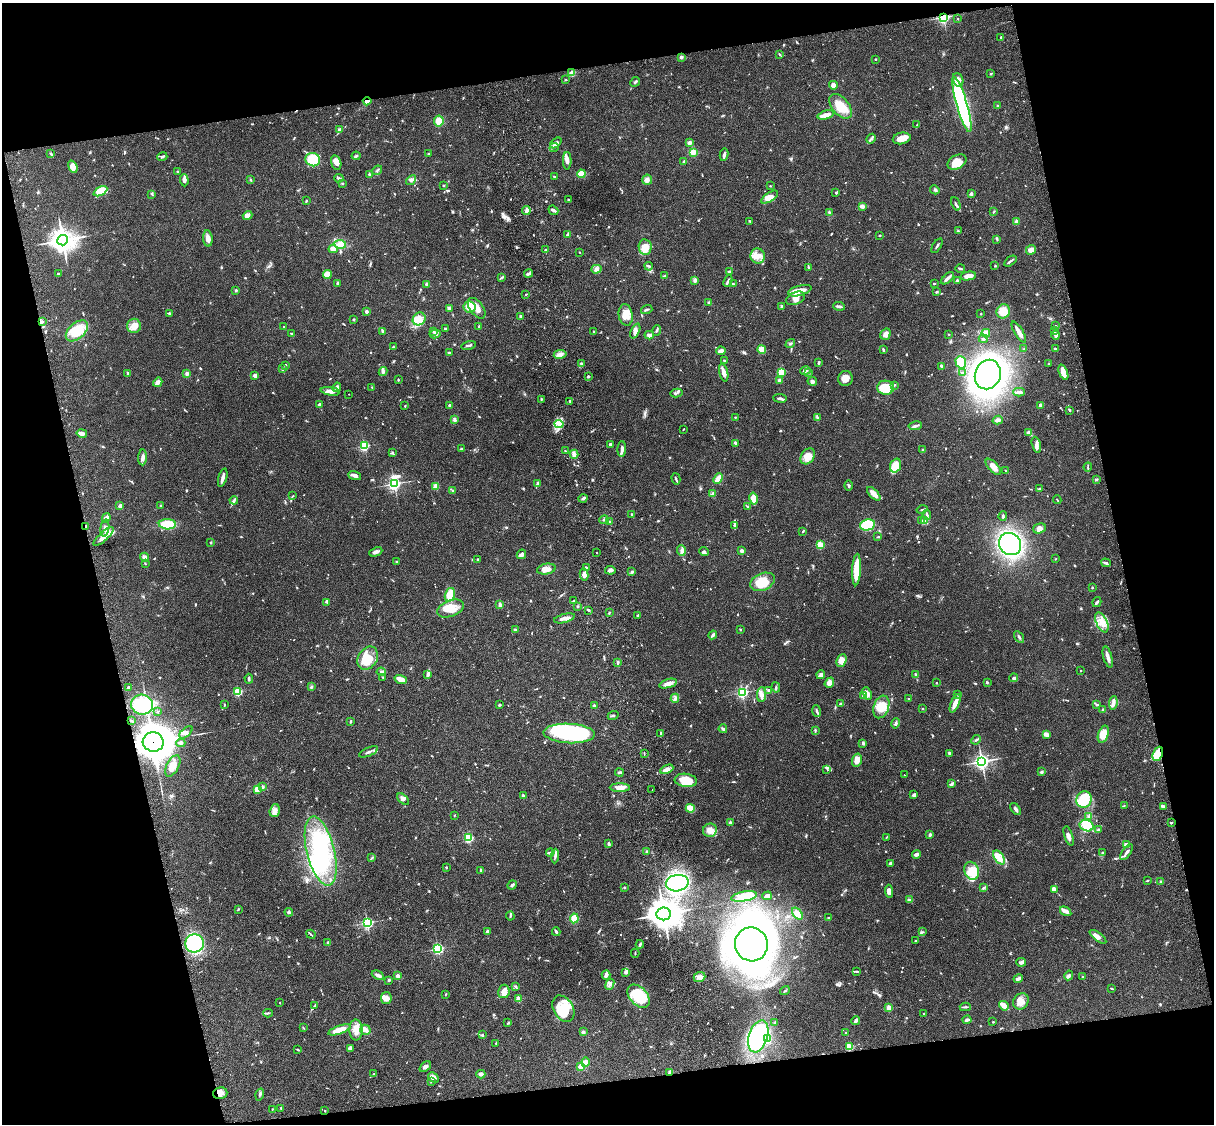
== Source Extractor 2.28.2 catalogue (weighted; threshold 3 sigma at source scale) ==
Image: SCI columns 121-4967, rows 279-4763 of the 5086 x 4928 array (HDU 1 of 3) = the unmasked area's bounding box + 8 px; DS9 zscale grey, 4 x 4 block average (1 PNG px = mean of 4 x 4 image px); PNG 1216 x 1126 px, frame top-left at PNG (2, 3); each listed source drawn as its Kron ellipse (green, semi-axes under 4 px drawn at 4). Shown black and unused: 25% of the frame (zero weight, under 3 of 4 exposures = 6% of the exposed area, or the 3 px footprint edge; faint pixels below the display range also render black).
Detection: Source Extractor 2.28.2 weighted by HDU 2 'WHT'. Background 0.0782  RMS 0.0058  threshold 0.026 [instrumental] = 3 sigma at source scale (4.5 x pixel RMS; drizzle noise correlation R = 1.50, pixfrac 1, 0.05/0.05 arcsec/px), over >= 5 px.
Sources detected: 1002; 2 too faint to see at this stretch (4 x 4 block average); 7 inside a brighter object's white glare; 1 cosmic-ray / hot-pixel residue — neither listed nor drawn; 30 coinciding with a brighter row at this scale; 70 inside a brighter listed object's ellipse — not listed separately; of the other 892, all 500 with FLUX_AUTO >= 2.38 (the completeness limit of this list) listed and drawn (392 fainter detections not listed), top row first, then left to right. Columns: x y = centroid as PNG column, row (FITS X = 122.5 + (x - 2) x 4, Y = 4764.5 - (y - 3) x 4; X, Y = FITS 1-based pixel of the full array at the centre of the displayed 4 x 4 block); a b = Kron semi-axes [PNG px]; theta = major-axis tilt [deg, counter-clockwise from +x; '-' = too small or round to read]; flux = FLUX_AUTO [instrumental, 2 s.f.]
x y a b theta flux
943 17 2 2 - 630
958 19 2 2 - 4.5
1001 38 3 2 - 5.5
780 54 3 2 - 3.4
681 57 2 2 - 34
875 59 2 2 - 4.5
572 73 4 3 - 26
991 74 3 2 - 3.1
566 80 3 2 - 2.6
958 80 7 5 -72 23
635 82 5 2 - 5.1
833 85 4 4 - 24
367 101 4 2 - 16
962 105 28 5 -74 780
840 106 14 8 -50 64
998 106 4 2 - 2.8
826 115 8 2 15 33
439 121 5 4 - 35
917 125 3 2 - 2.9
339 129 3 3 - 6.4
902 138 9 5 12 31
871 139 5 2 - 7.9
689 142 4 3 - 7.7
556 143 6 3 39 16
554 147 5 2 - 4.9
693 152 4 3 - 19
51 154 3 2 - 3.7
428 154 2 2 - 2.4
724 155 6 2 78 9.4
356 156 4 2 - 4.9
162 157 5 2 - 5.4
313 160 7 6 - 100
567 161 8 3 89 13
684 162 3 2 - 6.6
957 162 10 7 28 44
336 163 7 5 -74 23
73 167 6 4 -70 29
377 170 5 2 - 5
177 172 2 2 - 2.8
369 174 3 2 - 3.7
581 174 4 4 - 30
554 177 4 2 - 3.1
339 178 4 2 - 5.4
251 179 3 2 - 2.4
184 180 6 3 -87 18
411 180 6 4 43 9.7
647 180 5 5 - 13
342 184 2 2 - 2.6
443 185 2 2 - 3.9
770 186 2 2 - 3.5
935 190 5 3 - 6.5
100 191 7 4 28 62
836 193 2 2 - 11
152 194 3 2 - 3.4
971 194 2 2 - 28
770 197 9 4 33 23
569 200 3 2 - 4.1
306 201 3 2 - 3
956 204 7 2 -68 6.7
862 206 3 2 - 17
526 210 4 4 - 9.7
553 210 5 3 - 6.6
994 211 4 2 - 3.6
829 213 3 2 - 7.1
248 215 5 3 - 17
750 221 3 2 - 4.1
1016 222 2 2 - 39
958 231 3 2 - 3.1
567 235 3 2 - 6.9
880 235 2 2 - 2.5
208 238 8 4 -85 20
997 239 3 2 - 2.9
63 240 5 5 - 2900
340 244 6 4 -6 33
937 246 8 2 59 5
645 247 8 6 -82 36
333 249 4 3 - 28
546 250 3 2 - 3.6
1031 250 5 4 - 18
580 252 3 2 - 2.5
758 256 7 7 - 30
1010 261 7 2 38 7.7
649 266 4 2 - 4.6
995 266 2 2 - 2.5
809 267 2 2 - 3.8
960 268 5 2 - 5.8
596 269 5 4 - 11
729 272 3 2 - 3.5
58 274 2 2 - 11
528 274 4 2 - 7.1
327 275 4 4 - 34
665 275 3 2 - 3
968 276 8 4 9 26
502 278 3 2 - 3.6
948 278 8 2 42 15
695 280 4 3 - 6.6
957 280 3 2 - 4.6
728 281 6 2 65 7.4
337 283 3 2 - 5.2
427 284 2 2 - 44
733 284 4 2 - 4
934 284 2 2 - 3
236 290 3 2 - 4
800 291 12 5 15 32
937 292 3 2 - 4.1
526 294 3 2 - 2.9
795 298 10 6 23 30
709 302 2 2 - 5.6
839 306 6 2 -6 11
469 307 6 5 - 47
782 307 4 2 - 4.5
449 308 3 3 - 4.7
477 308 12 6 -54 35
647 309 6 2 17 5
366 311 2 2 - 8.8
1003 311 7 6 - 51
169 313 2 2 - 4.7
981 314 2 2 - 3
626 315 11 7 -80 38
520 316 2 2 - 4.1
354 319 2 2 - 15
419 319 7 6 - 31
42 322 4 2 - 6.3
1055 325 4 2 - 2.9
134 326 7 7 - 35
479 326 3 2 - 3.5
283 327 2 2 - 5
445 329 2 2 - 3.7
657 330 5 2 - 4.4
77 331 13 8 42 100
382 331 3 2 - 3.6
433 331 3 2 - 3.1
594 331 2 2 - 3.1
635 331 8 4 66 15
1054 331 3 2 - 4.2
1019 332 12 2 -59 31
986 333 4 4 - 25
292 334 3 2 - 3.3
435 334 5 3 - 8.5
886 334 6 5 - 15
949 334 3 2 - 2.9
649 335 4 2 - 13
1056 335 4 2 - 15
983 339 4 2 - 5.2
790 344 5 2 - 4
468 345 8 2 10 7.4
393 347 3 2 - 2.5
762 349 4 4 - 33
1024 349 2 2 - 12
1055 349 2 2 - 5.4
883 350 3 2 - 5.2
721 351 5 3 - 15
449 353 3 2 - 3.5
560 354 6 4 10 17
724 360 2 2 - 4.5
961 362 6 5 - 57
819 363 3 2 - 5.5
581 364 3 3 - 6.9
1049 364 2 2 - 3.2
285 365 3 2 - 5.4
941 366 3 3 - 5.3
283 369 2 2 - 7.5
383 371 4 3 - 7.8
805 371 5 2 - 8.2
781 372 2 2 - 180
1063 372 8 3 -69 42
128 373 3 2 - 4.7
187 373 3 3 - 6.4
724 373 9 3 -76 17
809 373 3 2 - 2.8
962 373 2 2 - 2.6
255 375 3 3 - 9.3
988 375 15 12 68 1600
588 376 2 2 - 5.8
845 379 7 7 - 28
398 380 2 2 - 3.7
779 380 3 3 - 6.5
812 381 4 3 - 9.4
158 382 5 3 - 17
894 385 3 2 - 3.1
337 387 4 4 - 12
372 387 2 2 - 2.5
886 388 8 7 - 100
330 391 9 3 -9 23
1019 392 6 2 -1 12
676 393 6 3 11 7
349 394 2 2 - 2.7
780 398 7 2 -8 9
541 399 3 2 - 3.7
570 401 2 2 - 4.1
319 404 2 2 - 7
450 405 3 2 - 5.9
1041 405 4 3 - 9.4
405 406 2 2 - 2.7
1070 410 3 2 - 5.1
735 417 2 2 - 2.7
817 417 3 2 - 3.1
454 420 4 3 - 6.7
998 420 5 3 - 8.8
559 424 4 3 - 14
915 426 7 2 8 8.9
683 429 3 2 - 2.8
82 433 5 4 - 13
1028 433 3 3 - 13
735 443 3 2 - 8.7
610 445 3 2 - 13
1036 445 8 4 -76 14
364 446 2 2 - 420
461 449 2 2 - 11
622 449 8 3 88 14
923 450 4 3 - 4.4
565 451 2 2 - 2.4
392 452 3 2 - 3.9
574 454 4 3 - 15
808 456 9 6 51 34
143 457 8 3 86 12
895 466 7 5 70 67
993 467 10 5 -47 25
1088 467 4 2 - 3.8
1006 471 3 2 - 2.4
355 475 6 2 -17 16
223 478 9 3 74 13
718 478 5 2 - 42
676 479 6 2 -74 5.5
1097 479 3 2 - 3.7
537 483 3 2 - 3.9
394 484 3 2 - 780
436 486 2 2 - 130
849 486 5 2 - 3.8
1039 489 3 2 - 3.1
453 491 3 2 - 5.3
713 493 4 3 - 8.3
874 494 8 3 -46 29
292 496 3 2 - 2.7
583 498 5 2 - 6.7
754 498 6 3 -78 55
234 500 4 2 - 6
1057 500 4 2 - 2.8
161 505 3 2 - 2.9
120 506 2 2 - 39
748 507 3 2 - 4.4
922 510 5 2 - 4.3
632 515 3 2 - 4.4
927 515 5 2 - 6.1
1003 516 5 2 - 5.8
106 518 5 3 - 16
604 520 5 2 - 6.3
922 520 3 2 - 2.7
925 520 3 2 - 2.5
609 522 4 4 - 6.1
167 524 8 5 -2 90
734 525 3 2 - 4.1
867 525 8 5 12 200
86 526 4 2 - 3.6
105 528 8 3 82 11
1039 528 6 5 - 17
803 531 4 2 - 2.5
104 536 13 4 43 37
878 537 3 2 - 3.7
211 543 3 2 - 4
1010 544 12 10 -45 590
820 545 2 2 - 210
681 551 5 3 - 9.6
742 551 4 2 - 10
376 552 7 3 24 13
597 552 2 2 - 5.1
704 552 5 3 - 7.7
521 554 5 3 - 14
144 557 4 4 - 9.6
478 559 3 2 - 4.6
1056 559 2 2 - 2.7
396 562 2 2 - 2.4
1106 563 5 2 - 8.3
145 564 3 2 - 2.9
586 567 3 2 - 4.2
546 569 9 5 10 27
610 570 5 3 - 11
857 570 16 4 87 100
632 572 3 2 - 6.5
584 575 6 3 -80 16
762 582 13 8 23 71
1092 587 2 2 - 9.7
450 595 7 5 72 60
574 601 2 2 - 4.7
327 602 4 2 - 4.5
1097 602 5 2 - 6.7
500 605 3 2 - 9.3
578 606 2 2 - 12
450 608 14 8 20 50
588 610 3 2 - 3.9
609 613 3 2 - 4.1
638 615 3 2 - 5.4
564 618 10 3 15 17
1102 622 11 5 -65 41
515 630 2 2 - 6.2
740 630 2 2 - 3.2
713 635 4 3 - 8.6
1019 637 6 2 -56 5.6
1108 657 11 2 -74 19
368 658 12 9 59 65
841 660 6 4 68 27
618 662 3 2 - 6.9
1081 670 2 2 - 5.3
381 672 4 3 - 6.6
428 674 4 3 - 6.2
821 675 4 3 - 12
916 675 3 2 - 9.2
383 677 2 2 - 2.4
1014 678 4 2 - 5.3
249 679 5 2 - 5.3
401 679 6 3 -18 32
987 682 3 2 - 3.3
829 683 5 4 - 24
936 683 2 2 - 7
668 684 9 4 17 22
311 687 3 2 - 2.8
776 687 5 2 - 4.1
128 688 2 2 - 36
769 690 4 3 - 6.3
238 692 2 2 - 250
742 693 2 2 - 620
867 693 6 4 -69 18
761 694 7 4 86 15
958 694 2 2 - 2.6
863 696 4 2 - 4.6
675 698 4 3 - 7.6
909 699 3 2 - 3.7
955 703 10 3 66 31
1113 703 7 3 83 13
840 704 4 2 - 3.1
1097 704 4 2 - 4.2
142 705 11 10 - 150
224 705 3 2 - 2.7
499 705 3 2 - 4.7
594 706 2 2 - 28
881 707 11 7 71 51
922 709 2 2 - 2.8
1103 709 3 2 - 2.8
817 711 6 2 -71 6.4
157 712 3 2 - 2.8
613 716 5 2 - 4.8
132 721 4 2 - 3.5
350 721 3 2 - 3
895 723 5 3 - 6.8
723 729 4 2 - 8.2
815 730 3 2 - 3.1
186 732 8 3 41 12
569 733 25 9 -3 570
661 734 3 2 - 3.1
1046 734 4 2 - 28
1103 734 9 5 72 45
976 740 5 2 - 5
153 742 10 9 - 7100
181 743 4 3 - 6.8
863 743 3 2 - 6.5
369 752 10 2 23 10
949 753 3 2 - 6.7
644 754 3 2 - 2.6
1158 754 7 5 68 80
857 760 6 5 - 32
982 761 3 3 - 1400
173 766 11 6 63 34
667 769 7 3 25 13
827 769 3 2 - 3.5
1041 772 4 3 - 4.8
619 773 4 2 - 4.8
904 775 2 2 - 2.5
686 780 11 6 -7 84
951 784 3 2 - 9.7
263 787 2 2 - 23
620 788 10 3 0 24
257 789 2 2 - 100
652 790 2 2 - 3.2
914 795 4 3 - 10
523 796 3 2 - 13
403 799 7 4 -41 12
1084 799 8 7 - 130
1124 805 3 2 - 2.7
1163 807 4 2 - 14
690 808 4 3 - 22
1016 809 7 3 -49 9.2
275 810 6 5 - 18
454 816 2 2 - 2.7
1089 816 3 2 - 2.9
730 822 3 3 - 5.8
1171 823 3 2 - 3.6
1087 826 7 5 -16 96
710 830 7 6 - 29
1098 830 2 2 - 11
930 835 3 2 - 6.5
1069 836 10 3 -73 15
468 838 2 2 - 330
886 838 3 2 - 2.4
609 844 4 2 - 6.9
1126 845 3 3 - 24
321 851 35 14 -76 290
647 851 3 2 - 5.4
1127 852 9 3 54 12
550 853 4 2 - 6.1
1102 853 3 2 - 2.4
916 854 4 2 - 15
555 856 7 2 86 9
999 857 8 4 -55 31
372 858 4 2 - 3
890 863 3 3 - 4.1
446 867 2 2 - 3.4
481 870 3 2 - 4.1
972 871 9 7 -70 60
1147 881 3 2 - 3.2
1161 881 3 2 - 4.1
677 883 11 8 10 410
512 885 5 2 - 4.9
624 888 2 2 - 2.8
984 888 4 2 - 4.9
1054 889 3 2 - 9.6
889 891 7 4 -85 15
744 896 13 5 10 48
767 896 5 3 - 20
909 900 4 2 - 5.2
238 909 3 2 - 2.9
1066 911 6 4 -33 11
289 912 4 3 - 5.7
664 914 7 6 - 4700
797 914 7 3 -52 27
510 916 4 2 - 4.4
828 917 2 2 - 2.5
574 918 5 4 - 44
367 923 2 2 - 690
487 932 2 2 - 36
556 932 4 2 - 6.6
923 932 4 2 - 3.5
311 934 5 2 - 3.5
1098 937 10 3 -37 13
915 941 2 2 - 2.4
195 943 9 9 - 220
328 943 2 2 - 25
640 944 4 2 - 6.1
751 944 17 16 - 2800
438 949 2 2 - 560
635 953 4 2 - 2.6
1021 962 5 3 - 8.7
857 971 3 2 - 4
626 972 3 3 - 13
378 975 6 3 -26 8.8
606 975 4 2 - 16
1069 975 5 3 - 5.6
398 976 3 2 - 10
1083 976 2 2 - 8.1
699 977 6 5 - 15
1018 979 5 3 - 10
389 980 3 2 - 4.4
610 984 5 2 - 7.2
516 987 3 2 - 3.7
1111 988 3 2 - 2.9
504 991 7 6 - 25
785 991 5 2 - 3.8
446 994 2 2 - 2.6
639 996 13 8 -48 140
386 998 6 5 - 23
518 999 2 2 - 100
1021 1001 9 7 56 25
280 1003 2 2 - 4.1
315 1005 4 2 - 3.9
1004 1006 5 3 - 44
965 1007 5 2 - 4.9
889 1008 2 2 - 110
563 1009 14 9 -60 82
268 1013 5 2 - 4.7
924 1014 2 2 - 4.4
967 1020 4 2 - 13
856 1021 4 3 - 9.8
993 1022 2 2 - 7.7
508 1023 4 2 - 3.7
775 1023 3 2 - 2.4
303 1028 3 2 - 2.4
339 1030 12 3 19 71
356 1030 10 6 -86 30
365 1030 5 5 - 15
583 1032 2 2 - 9.2
845 1032 2 2 - 5.5
482 1035 3 2 - 4.1
758 1036 16 9 72 500
767 1038 3 3 - 7.1
496 1043 2 2 - 2.7
849 1047 2 2 - 210
350 1048 4 3 - 6.4
298 1050 3 2 - 2.6
585 1062 5 4 - 17
580 1066 4 3 - 16
425 1067 7 4 39 12
670 1072 3 3 - 13
373 1074 2 2 - 2.5
481 1074 4 3 - 13
434 1077 6 4 -45 16
431 1081 3 2 - 2.7
220 1093 7 5 16 24
260 1094 6 2 73 6.3
281 1108 3 2 - 3.4
272 1109 2 2 - 2.4
325 1111 2 2 - 3.8
Overlapping masked pixels (flux is a lower limit): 7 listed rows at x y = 943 17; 367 101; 86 526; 153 742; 1158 754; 670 1072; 220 1093
Diffuse or blended objects may show on this block-average render without a row.